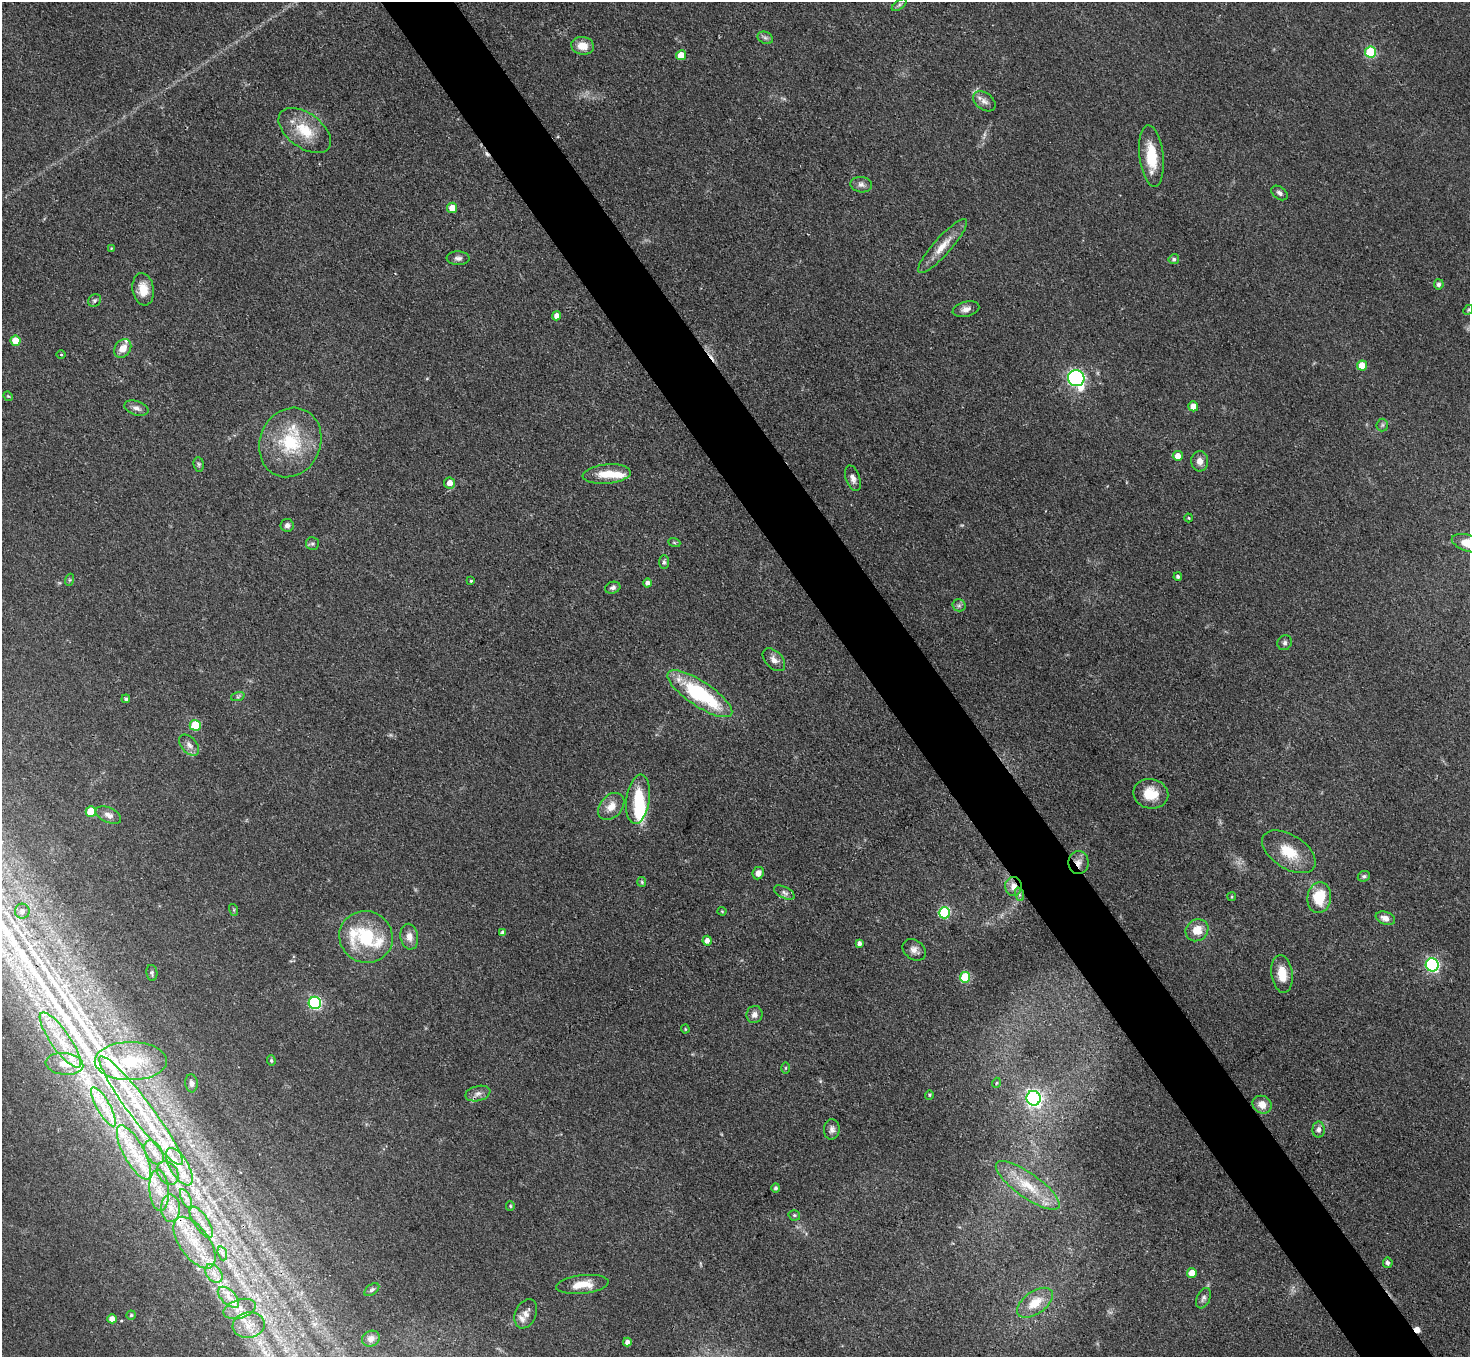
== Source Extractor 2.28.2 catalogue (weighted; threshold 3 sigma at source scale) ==
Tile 6 of 4 x 4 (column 2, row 2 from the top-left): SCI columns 1472-2939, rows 3005-4359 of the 5879 x 5872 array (HDU 1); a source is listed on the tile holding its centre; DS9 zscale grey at full resolution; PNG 1472 x 1359 px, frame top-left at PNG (2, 2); each listed source drawn as its Kron ellipse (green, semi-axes under 4 px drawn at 4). Shown black and unused: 5% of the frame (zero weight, under 3 of 4 exposures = <1% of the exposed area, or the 3 px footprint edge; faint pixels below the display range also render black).
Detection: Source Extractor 2.28.2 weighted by HDU 2 'WHT'; one run over the whole footprint, this tile lists its part. Background 0.0683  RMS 0.0056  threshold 0.0252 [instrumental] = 3 sigma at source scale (4.5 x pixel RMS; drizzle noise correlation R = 1.50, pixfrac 1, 0.05/0.05 arcsec/px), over >= 5 px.
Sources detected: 166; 2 too faint to see at this stretch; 2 inside a brighter object's white glare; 4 cosmic-ray / hot-pixel residue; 5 long thin detections or spike segments (spike, bleed or trail) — neither listed nor drawn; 19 inside a brighter listed object's ellipse — not listed separately; the other 134 listed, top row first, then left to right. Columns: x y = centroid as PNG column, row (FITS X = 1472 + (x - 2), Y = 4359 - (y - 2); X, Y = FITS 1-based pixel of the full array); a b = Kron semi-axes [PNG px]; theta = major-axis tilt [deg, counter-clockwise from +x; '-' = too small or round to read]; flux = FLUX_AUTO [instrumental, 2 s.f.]
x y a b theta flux
899 5 9 4 36 1.2
765 38 8 6 -21 1.6
583 46 11 9 -9 7.7
1371 52 5 5 - 41
681 55 5 5 - 8.7
984 101 12 8 -37 3.4
305 130 30 17 -36 18
1151 156 31 12 -83 18
861 185 11 7 -11 2.7
1279 193 9 6 -36 1.8
452 208 5 5 - 6.6
942 246 35 8 48 9.6
111 248 3 3 - 0.48
458 258 11 7 -3 2.2
1174 259 5 5 - 1.3
1439 284 5 5 - 2
143 289 16 10 -81 8.7
95 300 7 6 - 1.2
966 309 13 7 14 3.2
1468 310 5 4 - 0.78
557 316 4 4 - 3.4
15 341 5 5 - 8.7
123 348 10 7 53 6.8
61 355 4 3 - 0.56
1362 365 5 5 - 8.4
1076 378 8 8 - 180
8 396 5 4 - 0.58
1193 406 5 5 - 5.1
136 408 12 7 -18 2.8
1382 425 6 6 - 1.2
290 442 35 30 66 36
1178 456 5 5 - 4.8
1200 461 10 8 88 3.7
199 464 7 5 -82 1.1
607 474 24 9 5 12
853 478 13 7 -71 3.2
450 483 5 5 - 4.8
1189 518 4 4 - 0.68
287 525 6 6 - 2.3
674 542 6 4 -20 0.78
1468 543 17 8 -18 12
312 544 6 6 - 1.3
664 562 7 5 -90 1.2
1178 577 4 4 - 1.3
69 580 6 4 71 0.81
471 581 3 3 - 0.66
648 583 4 4 - 2.1
613 588 8 5 17 1.8
959 605 6 6 - 1.4
1285 643 8 7 - 1.7
774 660 13 8 -45 3.5
700 694 38 12 -34 57
238 696 7 4 19 1.1
126 699 4 4 - 1.1
195 725 5 5 - 22
189 745 12 7 -48 3.1
1151 794 17 14 -12 12
638 799 25 11 82 19
611 806 15 11 48 6.5
91 811 5 5 - 16
108 815 13 7 -23 3.2
1289 852 30 16 -32 17
1078 863 11 10 - 4.3
758 873 6 5 - 3.2
1364 876 6 5 - 1.3
642 882 5 4 - 0.66
1013 886 9 8 - 5
784 893 11 5 -28 1.9
1019 894 7 4 -71 1.2
1232 897 4 2 - 0.53
1319 898 15 12 83 19
234 910 6 4 -73 0.64
22 911 7 7 - 2.5
722 911 4 4 - 0.51
944 913 6 5 - 42
1385 918 10 6 -20 4
1197 930 12 10 38 8.4
503 933 4 4 - 2.2
366 937 27 26 - 33
409 937 13 9 -79 4.4
707 941 5 4 - 3.1
859 943 4 4 - 1.9
914 950 12 9 -37 3.5
1432 965 6 6 - 120
152 973 8 5 -79 1.3
1282 974 19 10 -82 10
965 977 5 5 - 26
315 1003 6 6 - 82
754 1015 9 8 - 2.8
685 1029 4 4 - 0.56
60 1040 33 9 -55 16
131 1061 36 19 0 31
271 1061 5 4 - 0.81
64 1064 19 11 -6 8.5
785 1068 6 4 89 0.73
191 1083 9 6 -84 2.3
996 1083 5 3 - 0.52
478 1093 13 7 15 3
929 1095 4 4 - 0.65
1034 1098 7 7 - 160
1262 1105 10 8 -32 5.8
103 1107 22 6 -61 8.9
141 1110 67 11 -53 42
832 1129 10 8 87 2.4
1319 1130 8 6 88 2.2
134 1152 30 10 -61 18
154 1152 13 8 -58 4.7
179 1167 21 9 -60 11
168 1173 13 9 -52 5.2
1028 1185 38 12 -35 16
776 1188 4 4 - 1.4
159 1190 21 10 -85 9.9
186 1199 10 4 -64 2.7
510 1206 5 4 - 0.76
170 1208 14 9 -88 7
794 1215 6 5 - 1.1
201 1222 18 7 -56 6.1
194 1243 30 14 -55 20
222 1253 7 4 -72 1.5
1388 1263 5 5 - 2
214 1273 10 7 -49 3.9
1192 1273 5 5 - 6.5
582 1284 26 9 6 9.9
372 1290 8 5 37 1.1
228 1297 13 7 -44 4.7
1203 1298 11 6 66 1.9
1035 1303 20 11 35 12
239 1309 16 9 17 6
526 1314 15 10 66 4.3
131 1315 4 4 - 0.99
112 1319 5 4 - 4.1
249 1325 16 13 10 8.7
371 1339 9 7 28 2.8
627 1342 4 4 - 2.2
Overlapping masked pixels (flux is a lower limit): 2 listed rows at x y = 1078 863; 1013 886
Isophote crosses this tile's border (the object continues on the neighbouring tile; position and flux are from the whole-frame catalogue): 1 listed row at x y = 1468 543